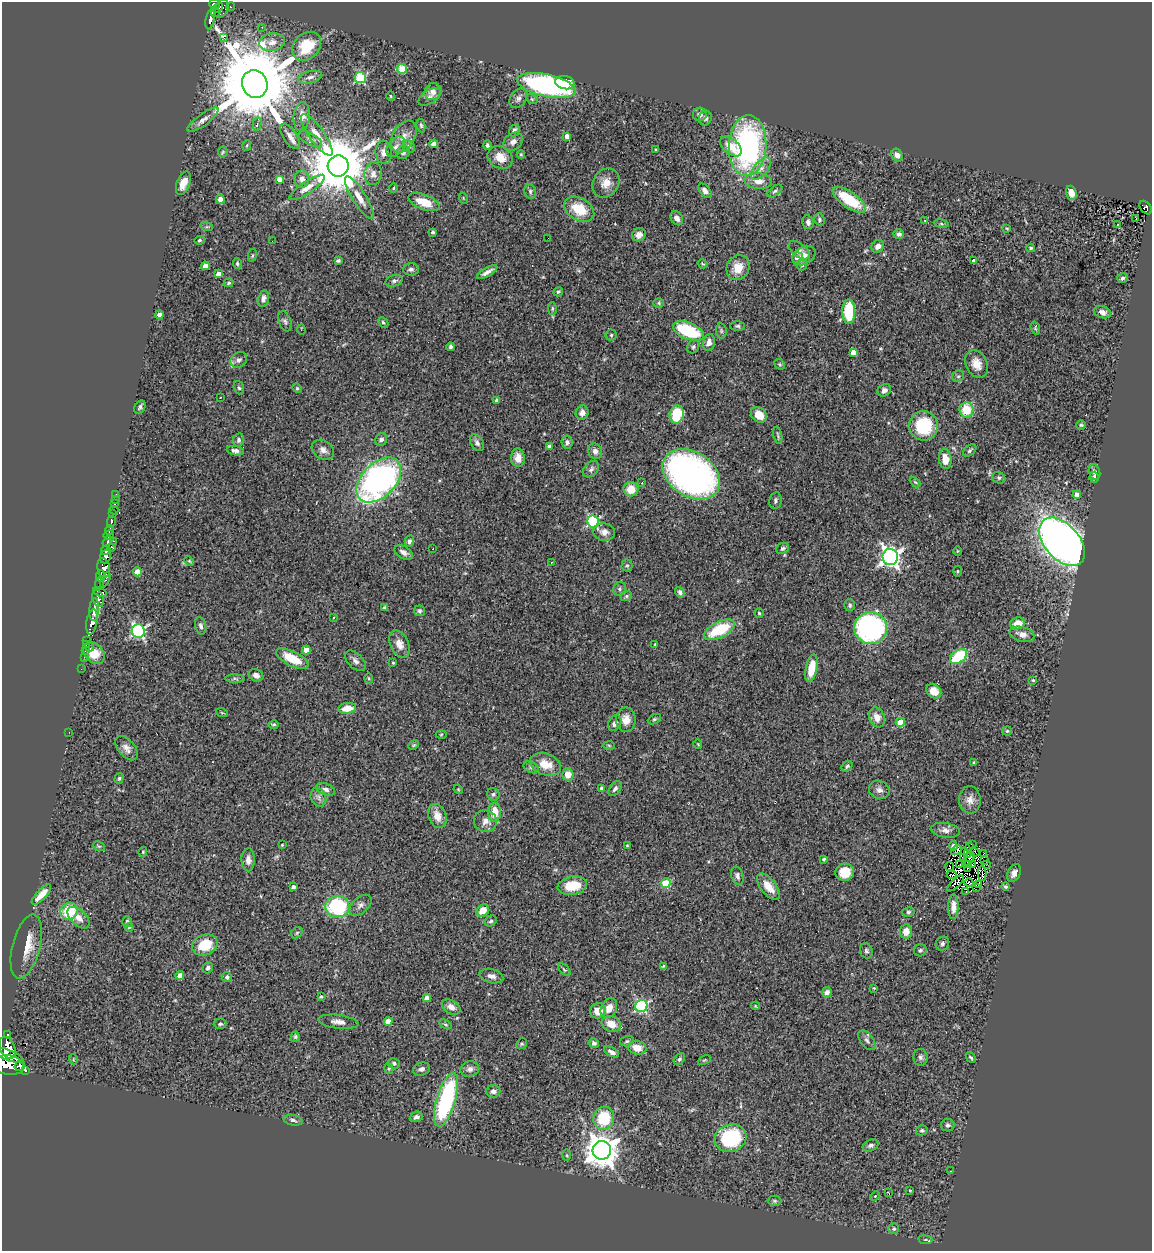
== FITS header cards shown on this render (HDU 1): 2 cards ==
NAXIS1  =                 1150
NAXIS2  =                 1249

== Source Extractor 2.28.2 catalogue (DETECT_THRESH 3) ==
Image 1150 x 1249 px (HDU 1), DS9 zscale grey, 1 PNG px = 1 image px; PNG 1154 x 1253 px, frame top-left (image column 1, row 1249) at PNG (2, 2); each listed source drawn as its Kron ellipse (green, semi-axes under 4 px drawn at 4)
Background 0.398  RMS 0.04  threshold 0.119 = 3 sigma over >= 5 px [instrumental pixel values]
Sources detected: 386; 7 with non-positive FLUX_AUTO (blend fragments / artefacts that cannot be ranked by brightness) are neither listed nor drawn; the other 379 listed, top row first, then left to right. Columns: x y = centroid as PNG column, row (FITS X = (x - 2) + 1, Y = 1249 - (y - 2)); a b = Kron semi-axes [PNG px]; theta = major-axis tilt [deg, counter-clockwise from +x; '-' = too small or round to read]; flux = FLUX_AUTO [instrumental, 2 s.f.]
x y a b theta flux
214 4 5 5 - 140
230 7 4 3 - 16
218 8 5 3 - 78
222 8 10 6 68 220
216 12 5 3 - 30
210 19 10 3 79 160
262 27 3 3 - 1.8
224 38 3 2 - 5400
272 42 13 9 9 20
307 46 16 12 46 78
402 69 5 5 - 95
310 77 12 6 15 9.9
360 77 5 5 - 230
565 83 10 6 -11 62
255 84 14 12 -66 47000
546 85 30 11 -12 490
433 92 9 8 - 19
391 96 4 3 - 2.4
429 97 12 6 34 11
518 98 10 7 53 11
532 99 6 4 -34 3.7
700 114 7 6 - 12
302 116 14 8 85 20
705 118 7 6 - 9.6
203 120 19 6 36 15
257 124 7 4 77 6.2
421 125 7 4 -81 4.5
514 130 6 5 - 6.5
317 135 25 7 -54 34
290 136 14 7 -57 16
567 136 4 3 - 13
404 137 17 11 60 27
310 139 13 6 -27 11
513 142 11 8 37 14
434 144 4 4 - 22
487 145 5 4 - 5.1
247 146 5 3 - 2.7
409 146 7 5 -49 5.9
731 146 13 7 -40 36
748 146 30 19 87 580
396 147 11 7 52 14
656 150 4 3 - 3
223 152 5 5 - 3.3
403 152 7 6 - 6.3
384 153 11 8 -85 17
521 154 4 3 - 2.6
897 155 7 5 -60 14
500 157 13 11 -32 34
338 166 10 10 - 21000
761 169 13 7 51 18
373 174 11 9 82 16
279 179 4 4 - 20
302 179 8 7 - 12
758 181 14 8 -4 25
183 183 12 6 68 27
606 183 15 12 56 29
307 188 21 6 33 21
393 188 5 3 - 2.5
530 191 7 5 -77 7
705 191 8 5 -48 14
775 191 8 5 37 5.5
1071 193 7 5 -71 26
359 198 25 7 -58 28
463 198 6 3 -71 2.4
220 199 4 4 - 23
849 200 19 8 -35 110
424 202 16 7 -20 60
1146 208 8 5 -52 66
579 209 16 11 -30 73
677 218 7 6 - 12
819 219 6 5 - 5
1136 219 2 2 - 2.5
925 220 2 2 - 2.4
808 222 7 5 -79 9.2
941 224 7 4 -9 4.2
1117 224 3 3 - 33
207 227 6 4 -17 3.5
1007 228 4 3 - 3
433 232 4 3 - 4.5
899 234 5 5 - 6.2
639 235 7 6 - 14
548 238 2 2 - 1.7
200 240 5 4 - 4.1
272 241 2 2 - 1.2
878 246 7 6 - 18
1031 248 4 3 - 2.9
799 250 12 6 -39 8.2
252 255 6 3 81 3
804 256 12 9 29 18
797 258 5 5 - 20
338 261 4 3 - 4.3
973 261 4 3 - 8.8
237 263 5 3 - 3.5
703 264 5 4 - 2.7
802 265 6 5 - 6.3
205 266 4 4 - 29
738 268 13 11 57 38
411 269 8 6 2 8.7
487 272 11 3 30 12
218 274 4 4 - 17
1122 278 5 4 - 5.4
394 281 9 5 17 7.7
228 283 5 4 - 3.9
558 292 5 4 - 4.1
263 299 8 5 77 12
659 303 5 4 - 4.3
552 308 6 4 89 3.9
849 312 12 6 -89 140
1102 312 9 6 -18 11
160 315 4 4 - 18
285 321 10 6 -69 7.9
383 323 6 4 -48 4.4
737 326 7 4 -1 4.6
1035 328 7 3 -72 3.1
301 329 5 3 - 2.5
688 331 16 8 -22 170
721 331 8 5 -83 5
611 335 5 5 - 4.5
709 342 8 6 78 16
450 347 4 3 - 5.1
693 347 7 5 58 5.6
853 352 4 4 - 26
239 360 9 7 38 10
780 364 6 4 -43 4
976 364 14 10 -63 29
958 376 6 5 - 4.8
239 388 7 5 -70 5.2
297 388 5 4 - 3.1
884 390 7 6 - 9.5
220 398 3 2 - 15
497 400 3 3 - 8.3
140 407 7 5 60 5.9
966 410 8 7 - 63
582 413 7 6 - 14
677 415 9 7 78 99
759 415 9 7 -43 46
1081 425 5 5 - 3.5
924 426 14 14 - 140
778 435 9 3 -79 4.2
238 440 7 5 78 6.7
381 440 6 5 - 10
567 442 6 5 - 7.8
477 443 9 6 -58 8.7
550 446 4 4 - 13
323 450 12 9 -32 15
970 450 7 5 40 5.6
235 451 9 4 -11 9.4
595 451 8 6 -63 12
518 458 9 7 -85 23
945 459 10 6 -83 35
591 469 9 6 48 9.5
1094 472 8 5 -73 7.6
691 474 31 22 -33 1100
1094 477 5 4 - 7.5
999 478 7 5 -29 5
379 480 27 17 45 880
915 482 6 3 -44 3.3
642 483 3 3 - 5.6
631 489 7 7 - 38
116 494 3 2 - 9.3
1077 495 4 4 - 28
115 500 2 2 - 5.7
775 500 8 6 80 7
114 504 3 2 - 14
114 510 4 2 - 8.1
113 514 4 2 - 14
593 521 6 6 - 320
111 522 6 3 78 92
109 530 5 3 - 110
604 532 11 8 -8 15
109 535 5 4 - 160
108 541 6 4 57 180
114 541 3 2 - 18
409 541 6 4 72 6.2
1062 542 28 17 -49 2200
112 547 4 3 - 58
783 548 7 5 26 5.9
433 549 3 2 - 3
106 550 5 4 - 250
957 551 4 3 - 2.2
404 552 10 6 -32 12
105 556 7 5 72 490
890 557 8 8 - 1300
189 561 5 4 - 3
551 562 3 2 - 1.8
627 565 6 5 - 3.9
104 568 10 6 -79 400
957 571 5 3 - 2.8
137 572 4 4 - 38
100 576 6 3 85 150
105 580 8 4 63 89
99 584 6 4 84 150
620 589 7 6 - 6.4
100 592 7 3 -20 150
680 592 5 4 - 7
626 596 6 4 23 4.1
98 598 8 5 -73 160
850 605 6 5 - 6
385 608 4 3 - 4.2
94 609 11 5 86 510
419 611 5 5 - 5
759 613 5 4 - 3.8
333 618 3 3 - 3.8
92 622 13 5 79 630
1017 623 7 6 - 35
201 626 9 5 -76 8.8
871 628 16 16 - 560
719 630 17 7 27 140
138 631 6 6 - 510
1022 634 13 7 -15 19
87 640 3 2 - 13
86 644 3 3 - 9.5
399 644 14 9 -67 24
655 644 3 2 - 2.3
89 647 4 2 - 15
306 650 4 4 - 32
85 651 2 2 - 6.6
94 653 12 9 -46 46
959 656 10 6 37 150
84 657 3 2 - 5.5
292 659 18 7 -27 61
355 661 12 7 -45 12
393 663 4 3 - 2.6
811 668 14 5 78 61
81 669 2 2 - 5
256 675 7 6 - 12
369 678 5 3 - 2.9
235 679 9 4 -1 5.8
1033 680 3 2 - 2.6
934 691 8 6 -42 34
347 708 9 5 7 36
222 713 6 3 -19 2.8
877 717 10 7 -69 24
654 719 7 4 26 4.7
626 720 12 9 89 25
900 722 4 4 - 65
615 723 8 6 64 11
274 724 5 4 - 3.5
1007 731 4 4 - 3.6
69 732 2 2 - 74
441 734 5 3 - 2.7
698 744 5 3 - 2.1
414 745 6 3 27 3.4
609 745 6 4 -2 3.3
126 748 14 8 -49 17
974 763 3 3 - 5.7
545 764 16 10 -19 47
847 766 6 4 38 4.7
531 767 8 5 -29 6.4
568 774 6 5 - 32
119 778 5 4 - 4.4
326 789 10 5 -22 9.4
458 789 5 3 - 2.4
602 789 4 4 - 15
615 789 8 5 55 8.8
879 790 10 9 - 12
493 794 6 6 - 6.2
318 797 10 7 -68 12
970 800 14 11 -88 20
495 812 9 6 -89 45
437 816 12 8 -69 28
485 821 11 11 - 19
945 830 15 7 -8 14
282 845 3 2 - 2.3
627 845 3 2 - 1.9
973 845 2 2 - 2.3
99 846 6 4 -28 3.4
953 846 4 4 - 11
969 847 3 3 - 12
957 850 6 3 30 8.1
143 852 5 3 - 2.6
964 852 2 2 - 2.7
974 852 5 2 - 2.3
968 853 3 2 - 3.6
983 854 3 2 - 2.1
964 857 3 2 - 1.8
824 859 3 3 - 4.1
969 859 7 2 55 4.2
248 860 11 7 -90 15
985 860 3 2 - 13
960 864 3 2 - 1.4
968 864 2 2 - 2.9
972 865 2 2 - 1.6
986 865 2 2 - 4
949 866 4 2 - 1.7
967 868 4 2 - 4.6
845 872 9 8 - 49
982 873 7 2 90 3.6
1014 873 9 6 62 14
952 875 5 2 - 1.5
737 876 9 6 -75 8.7
666 883 5 5 - 120
955 883 10 4 44 3.2
969 883 4 2 - 2.7
978 884 4 2 - 3.7
572 886 15 9 10 67
293 887 4 3 - 8.6
768 887 16 7 -51 40
977 887 3 2 - 12
1005 887 4 4 - 4
966 891 3 2 - 2.7
41 895 13 5 46 14
360 905 13 8 42 12
337 907 12 10 4 210
953 907 12 5 89 18
483 910 7 5 41 29
69 911 9 8 - 98
908 912 6 4 15 4.5
78 918 13 7 -43 23
127 921 5 5 - 5.6
491 921 6 5 - 5.3
129 927 4 3 - 2.3
906 932 7 6 - 28
297 933 6 5 - 4.5
942 944 7 6 - 6.8
205 945 13 10 21 80
26 946 33 13 76 53
920 950 6 6 - 5.5
866 951 8 6 -68 5.9
663 966 3 2 - 2.5
208 968 6 5 - 6.8
564 970 8 4 -45 4.3
180 975 4 4 - 23
491 976 12 7 -15 13
227 977 5 5 - 5.7
874 988 3 3 - 1.9
827 992 5 5 - 11
321 996 3 3 - 2.8
427 998 4 4 - 20
641 1006 6 6 - 340
755 1006 4 4 - 2.4
451 1007 10 6 -30 15
609 1008 10 7 63 25
598 1011 8 7 - 31
338 1022 20 6 -7 18
388 1022 4 4 - 33
220 1024 6 5 - 4.6
445 1024 7 4 -30 4
611 1024 10 7 -19 33
7 1035 3 3 - 30
295 1037 5 4 - 4.1
867 1040 11 6 -53 8.6
627 1041 7 5 15 5.1
594 1043 5 4 - 5.9
522 1044 6 5 - 4.3
7 1048 12 7 -63 930
637 1048 9 7 -10 35
612 1052 8 4 -28 11
8 1055 16 5 -21 880
920 1057 8 7 - 8.5
971 1058 6 3 -48 4
73 1059 5 3 - 2.3
679 1059 7 5 52 5.4
704 1060 7 3 23 2.8
394 1063 6 5 - 5.9
9 1065 16 9 -9 1500
20 1066 6 5 - 74
389 1068 5 4 - 3.5
421 1069 9 6 16 9.7
470 1069 9 7 15 13
25 1070 3 2 - 51
493 1091 7 6 - 10
446 1100 28 9 73 360
416 1117 7 5 25 10
604 1118 12 10 77 130
293 1120 10 5 -12 7
948 1125 7 6 - 6.6
922 1130 6 5 - 4.5
731 1138 16 13 16 250
870 1145 8 5 23 6.9
602 1150 9 9 - 5100
567 1155 6 4 -89 3.4
950 1171 2 2 - 1.6
910 1190 4 3 - 2.3
889 1193 3 2 - 23
875 1196 5 3 - 2.9
775 1201 7 5 -2 4.9
894 1229 5 5 - 5
925 1240 7 4 -8 3.9
At the frame edge (FLAGS 8, measured only in part): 1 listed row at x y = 9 1065
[7 non-positive-flux detections neither listed nor drawn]